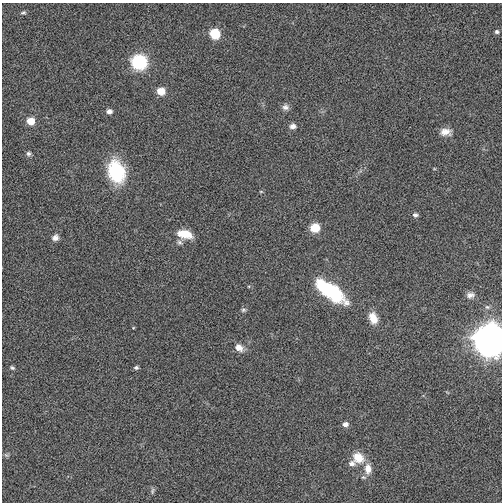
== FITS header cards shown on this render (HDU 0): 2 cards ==
NAXIS1  =                  500
NAXIS2  =                  500

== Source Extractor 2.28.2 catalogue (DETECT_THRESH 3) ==
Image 500 x 500 px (HDU 0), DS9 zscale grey, 1 PNG px = 1 image px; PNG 504 x 504 px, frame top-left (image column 1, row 500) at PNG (2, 3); no overlay
Background 0.0146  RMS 0.29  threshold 0.869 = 3 sigma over >= 5 px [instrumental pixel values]
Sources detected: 32; all 32 listed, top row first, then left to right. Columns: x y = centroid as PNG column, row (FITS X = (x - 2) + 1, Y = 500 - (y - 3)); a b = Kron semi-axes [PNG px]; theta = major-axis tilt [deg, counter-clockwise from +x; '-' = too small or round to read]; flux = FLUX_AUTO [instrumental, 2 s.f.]
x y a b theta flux
23 13 7 5 11 35
497 32 6 5 - 39
215 34 7 6 - 760
139 62 8 8 - 2800
161 91 7 6 - 300
285 107 9 8 - 79
109 111 6 5 - 89
31 121 7 6 - 300
293 126 8 6 -1 89
445 132 14 8 0 150
28 154 6 6 - 46
116 172 24 17 -71 1200
261 191 5 3 - 19
415 215 6 5 - 54
315 228 7 6 - 570
185 234 17 9 -13 350
55 238 8 7 - 99
180 242 8 6 -26 53
330 291 33 13 -35 1500
470 295 10 7 10 89
243 310 7 5 15 38
373 318 14 9 -70 250
489 340 11 11 - 40000
239 347 11 8 -35 150
12 368 6 5 - 34
136 368 6 5 - 39
345 424 6 5 - 93
6 455 8 5 -24 35
358 458 14 12 -38 330
352 463 9 7 -2 84
368 469 15 10 -88 210
152 491 9 4 83 37
At the frame edge (FLAGS 8, measured only in part): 1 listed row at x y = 489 340